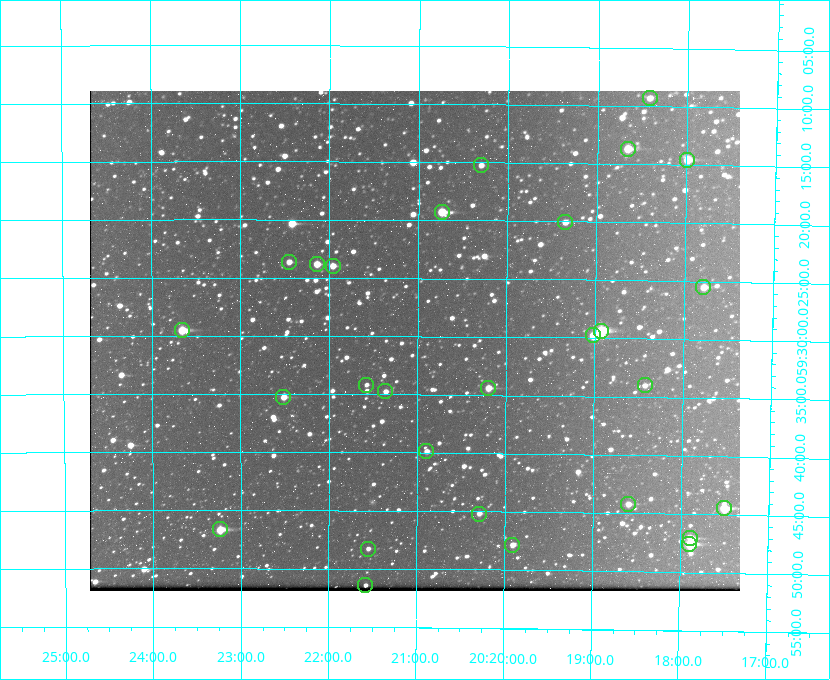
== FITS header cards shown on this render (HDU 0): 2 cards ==
NAXIS1  =                  650 / Width of table row in bytes
NAXIS2  =                  500 / Number of rows in table

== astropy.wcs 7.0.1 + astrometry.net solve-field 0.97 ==
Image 650 x 500 px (HDU 0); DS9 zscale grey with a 90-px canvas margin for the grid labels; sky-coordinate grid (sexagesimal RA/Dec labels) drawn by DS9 from the SOLVED WCS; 28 Tycho-2 reference stars matched to detected sources circled (green)
Header WCS: none
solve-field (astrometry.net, Tycho-2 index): SOLVED blind (the file carries no WCS)
Solved WCS: RA---TAN-SIP/DEC--TAN-SIP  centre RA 20:21:02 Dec +59:30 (305.26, +59.51 deg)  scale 5.15 arcsec/px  FOV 55.8' x 43.0'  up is +180 deg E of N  parity flipped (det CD > 0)
(file carries no celestial WCS; the grid is the blind solution)
Tycho-2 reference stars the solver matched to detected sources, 28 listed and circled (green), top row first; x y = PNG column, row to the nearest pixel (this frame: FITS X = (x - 90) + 1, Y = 500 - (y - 91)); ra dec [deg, ICRS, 3 dp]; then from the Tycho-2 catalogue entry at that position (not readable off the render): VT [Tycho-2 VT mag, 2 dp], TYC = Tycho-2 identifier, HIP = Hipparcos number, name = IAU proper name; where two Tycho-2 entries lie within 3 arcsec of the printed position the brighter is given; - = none
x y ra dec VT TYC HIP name
650 98 304.606 +59.155 10.95 3949-1673-1 - -
628 149 304.666 +59.228 9.63 3949-1325-1 - -
687 160 304.498 +59.243 9.91 3949-663-1 - -
481 165 305.075 +59.254 11.10 3949-857-1 - -
442 212 305.185 +59.322 8.95 3949-1869-1 - -
565 222 304.838 +59.335 10.93 3949-1877-1 - -
289 262 305.613 +59.394 10.81 3949-1261-1 - -
317 264 305.535 +59.397 10.37 3949-1383-1 - -
333 266 305.490 +59.400 10.79 3949-1179-1 - -
703 287 304.447 +59.425 10.97 3949-965-1 - -
182 330 305.915 +59.492 9.25 3949-1149-1 - -
601 331 304.733 +59.490 8.93 3949-1451-1 - -
593 335 304.755 +59.496 9.37 3949-615-1 - -
366 385 305.394 +59.570 11.70 3949-405-1 - -
645 385 304.607 +59.567 11.00 3949-1861-1 - -
488 388 305.049 +59.573 10.18 3949-1099-1 - -
385 391 305.340 +59.579 10.98 3949-39-1 - -
283 397 305.628 +59.588 10.19 3949-1517-1 - -
426 451 305.223 +59.664 11.52 3949-1631-1 - -
628 504 304.649 +59.737 10.61 3949-735-1 - -
724 508 304.376 +59.741 8.68 3949-423-1 - -
479 514 305.073 +59.753 11.06 3949-89-1 - -
220 529 305.808 +59.778 8.73 3949-715-1 100545 -
690 538 304.470 +59.785 9.54 3949-1615-1 - -
689 544 304.474 +59.793 10.98 3949-1187-1 100048 -
512 545 304.976 +59.797 11.33 3949-1031-1 - -
368 549 305.387 +59.804 11.49 3949-285-1 - -
365 585 305.395 +59.857 11.71 3949-313-1 - -